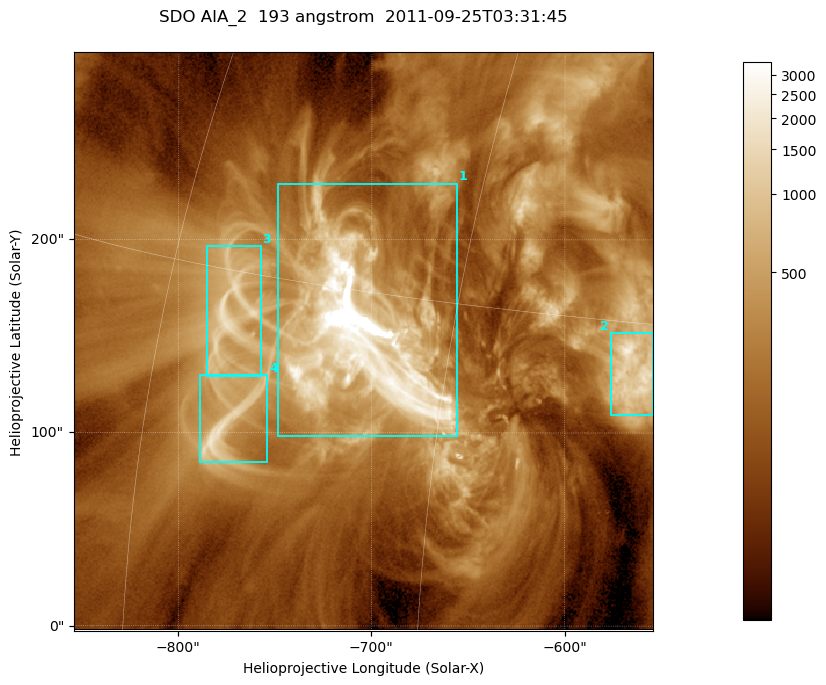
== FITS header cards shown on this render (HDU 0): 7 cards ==
TELESCOP= 'SDO     '           /
INSTRUME= 'AIA_2   '           /
WAVELNTH=                  193 /
WAVEUNIT= 'angstrom'           /
DATE-OBS= '2011-09-25T03:31:45.87' /
CTYPE1  = 'HPLN-TAN'           /
CTYPE2  = 'HPLT-TAN'           /

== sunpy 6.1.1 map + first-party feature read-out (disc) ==
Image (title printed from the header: SDO AIA_2  193 angstrom  2011-09-25T03:31:45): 499 x 499 px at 0.601 arcsec/px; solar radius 957 arcsec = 1592 px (partial field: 3.1% of the solar disc is inside the frame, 100% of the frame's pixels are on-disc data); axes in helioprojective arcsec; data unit not stated in the header (colour bar unlabelled)
Orientation: roll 0.0578 deg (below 1 deg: not rotated)
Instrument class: DISC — disc imager (sunpy class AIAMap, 193 A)
Bright regions (active regions / flare kernels): reference = the on-disc median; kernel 5 px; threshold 5 sigma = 591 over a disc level ~176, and >= 1.15x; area >= 249 px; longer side >= 6 px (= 3.6 arcsec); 4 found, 4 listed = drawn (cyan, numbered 1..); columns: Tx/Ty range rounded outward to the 2 arcsec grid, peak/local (2 s.f.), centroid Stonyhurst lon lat
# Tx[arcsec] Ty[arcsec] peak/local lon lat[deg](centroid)
1 -750..-656 98..230 93 -49 +13
2 -576..-554 108..152 12 -37 +13
3 -786..-756 128..198 9.7 -56 +14
4 -790..-754 84..130 10 -55 +10